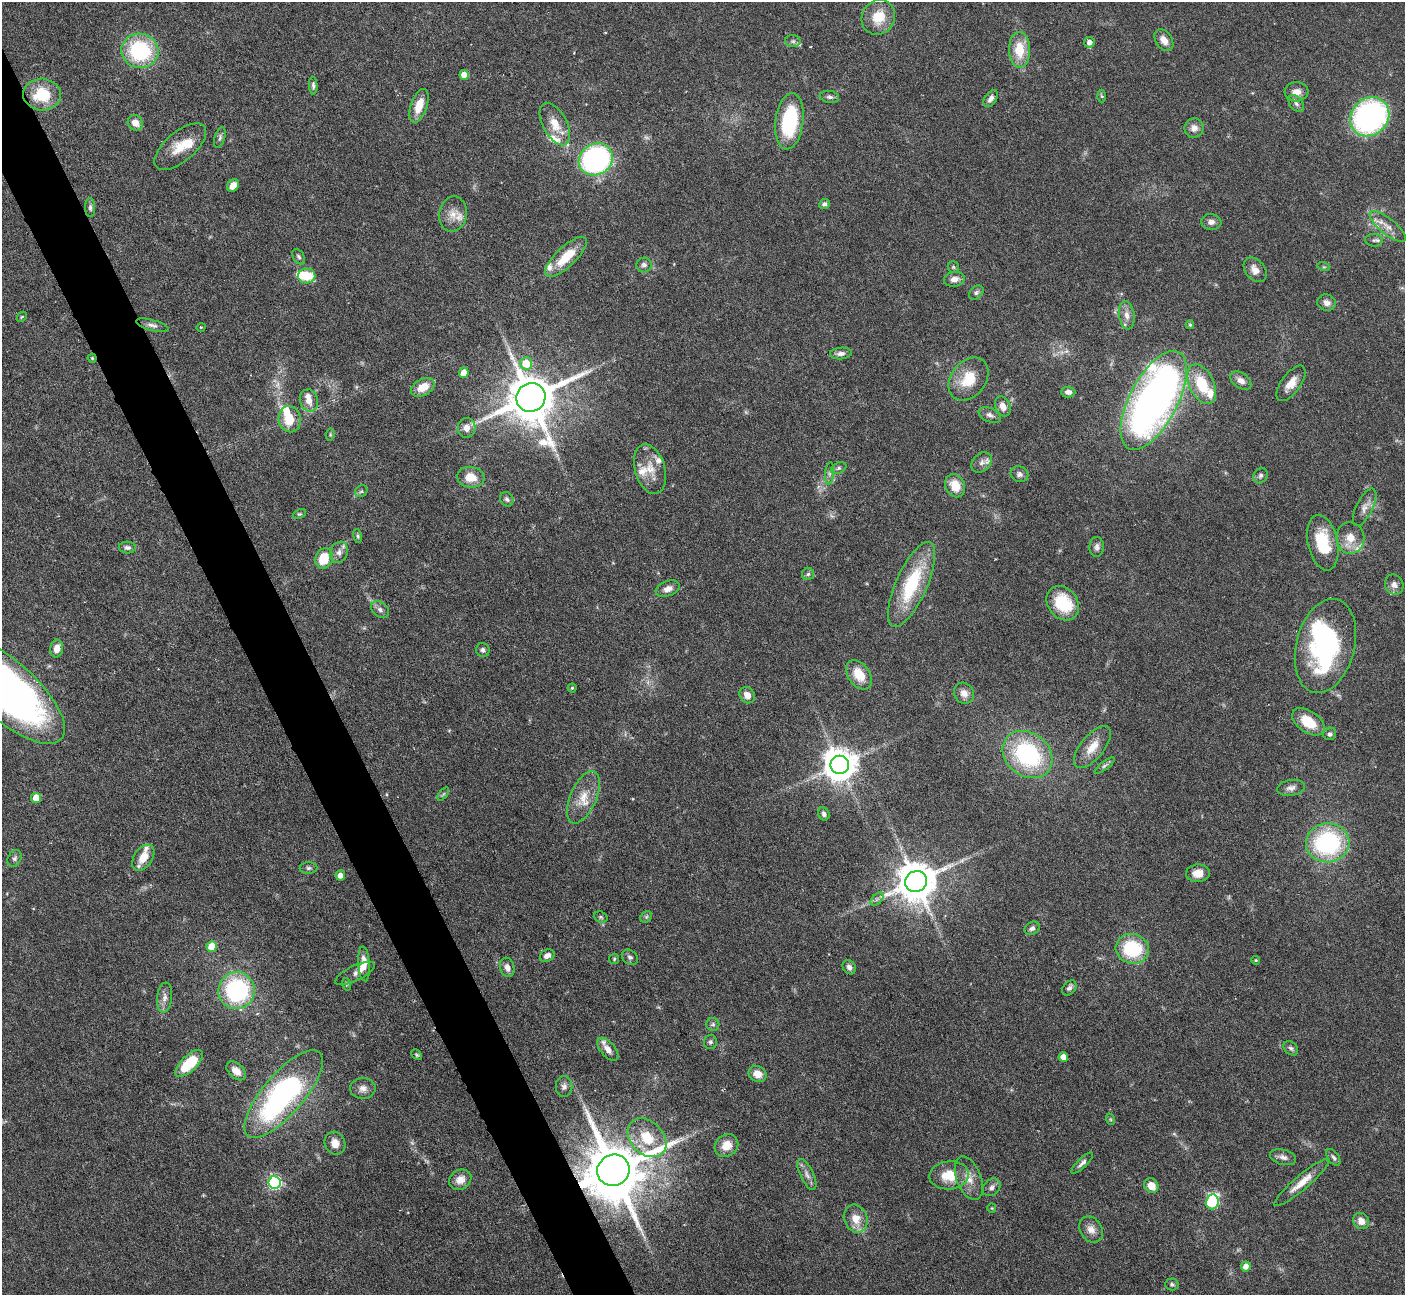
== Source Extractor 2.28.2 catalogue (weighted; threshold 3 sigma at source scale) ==
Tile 11 of 4 x 4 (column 3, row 3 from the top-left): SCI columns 2808-4210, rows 1577-2869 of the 5616 x 5604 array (HDU 1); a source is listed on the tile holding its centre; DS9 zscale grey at full resolution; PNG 1407 x 1297 px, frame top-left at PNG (2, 2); each listed source drawn as its Kron ellipse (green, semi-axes under 4 px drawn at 4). Shown black and unused: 4% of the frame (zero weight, under 4 of 7 exposures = <1% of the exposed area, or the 3 px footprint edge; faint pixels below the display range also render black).
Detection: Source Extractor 2.28.2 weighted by HDU 2 'WHT'; one run over the whole footprint, this tile lists its part. Background 0.0658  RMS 0.0029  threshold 0.0118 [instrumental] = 3 sigma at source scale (4.09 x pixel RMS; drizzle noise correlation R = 1.36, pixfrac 0.8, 0.05/0.05 arcsec/px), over >= 5 px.
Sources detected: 188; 4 too faint to see at this stretch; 2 inside a brighter object's white glare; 1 long thin detection or spike segment (spike, bleed or trail) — neither listed nor drawn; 14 inside a brighter listed object's ellipse — not listed separately; the other 167 listed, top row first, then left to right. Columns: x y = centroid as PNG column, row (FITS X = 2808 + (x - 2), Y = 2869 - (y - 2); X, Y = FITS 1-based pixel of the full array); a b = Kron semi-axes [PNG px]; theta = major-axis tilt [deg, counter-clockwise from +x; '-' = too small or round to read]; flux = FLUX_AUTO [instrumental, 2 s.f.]
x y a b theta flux
878 17 18 16 57 6.7
1164 40 12 8 -55 2.3
793 41 7 6 - 0.74
1089 42 5 5 - 1.6
1019 50 18 10 -88 7.1
140 51 19 17 -13 25
464 75 5 4 - 4.3
313 86 9 4 -87 0.65
1296 92 12 9 4 2.2
42 94 19 16 -4 10
1102 96 6 4 -87 0.37
829 97 10 6 -8 0.81
991 98 9 5 55 1.2
1296 104 9 6 -51 0.89
419 106 17 8 71 4.4
1370 117 21 18 43 62
789 121 28 14 83 23
135 123 8 7 - 2.3
555 124 23 12 -62 4.7
1194 128 10 9 - 2
220 138 11 5 73 0.74
180 147 31 15 40 5.8
596 159 17 15 32 58
233 185 7 5 48 3.2
824 204 5 4 - 0.62
90 207 9 5 -89 0.71
453 214 18 14 79 3.2
1211 222 10 8 -8 1.3
1388 226 22 8 -39 2.7
1374 240 9 6 -6 0.8
299 257 8 5 -59 0.63
566 257 27 10 43 7.6
644 265 7 7 - 1
953 267 6 5 - 0.49
1324 267 6 4 -17 0.29
1255 270 14 9 -50 2.3
307 276 8 7 - 7.5
954 279 10 7 9 1.6
976 292 8 6 41 0.66
1327 303 9 8 - 1.4
1127 315 14 7 -82 2
22 317 5 3 - 0.26
152 325 17 5 -15 1.2
1190 325 4 4 - 0.37
201 327 5 3 - 0.23
841 353 11 5 5 1.1
92 358 4 4 - 0.3
526 363 6 6 - 6.5
464 373 5 5 - 4
968 379 23 17 51 8.1
1241 381 12 7 -36 1.8
1291 383 21 9 54 3.3
1202 384 21 12 -64 10
423 387 13 8 28 4.6
1068 392 7 5 -1 1.2
531 398 15 14 - 1500
309 400 11 9 -75 2.3
1154 400 54 24 62 170
1003 406 10 7 -68 2.1
990 415 12 7 -22 1.1
290 419 13 11 -77 5.9
467 428 10 9 - 2
330 435 6 4 80 0.35
982 462 11 8 43 1.4
839 468 8 5 27 0.69
650 469 25 15 -74 5.2
830 473 11 4 85 0.85
1019 474 9 7 -22 0.98
1260 476 8 6 62 0.78
471 477 14 10 -6 4
955 486 12 9 -67 4.8
361 491 7 5 41 0.47
507 499 8 6 -54 0.72
1365 507 20 8 64 2.1
299 514 7 4 23 0.37
358 536 7 4 -77 0.45
1350 538 16 14 -83 4
1323 543 28 15 -78 11
1097 547 10 7 88 1.1
127 548 8 6 -1 0.87
339 552 11 8 68 1.6
324 558 10 8 62 6.9
808 574 6 6 - 0.59
912 584 46 15 66 19
1394 585 10 9 - 1.6
668 589 12 7 21 1.8
1063 603 18 14 -53 12
380 610 10 7 -40 1.1
1325 646 48 29 76 48
57 648 9 6 81 2.3
483 650 7 6 - 0.72
859 675 16 11 -55 5.3
572 688 4 4 - 0.36
7 690 73 29 -42 160
964 693 11 9 -54 2
747 695 9 7 -56 1.9
1308 722 18 10 -34 6.9
1330 734 7 6 - 0.73
1092 747 25 11 51 4.7
1028 754 27 21 -38 32
840 765 9 9 - 560
1105 766 12 4 37 0.72
1291 788 14 8 9 1.4
443 794 8 4 52 0.48
583 797 28 13 66 5.4
36 798 5 5 - 5
824 814 7 5 -64 0.79
1328 843 22 19 4 35
15 858 9 6 58 0.79
143 858 14 9 56 4.3
309 868 9 6 0 0.68
1198 873 12 9 5 2.9
340 875 5 4 - 1.8
916 882 11 10 - 920
877 899 8 4 45 0.68
601 917 7 5 -22 0.52
646 917 6 5 - 0.5
1032 928 8 6 27 0.99
212 946 5 5 - 6.5
1132 949 17 14 -15 16
547 956 8 6 29 1.4
630 957 9 7 -37 0.78
614 959 5 5 - 0.4
1256 960 4 3 - 0.3
364 964 17 6 -86 2.8
507 967 10 7 -75 1.6
849 967 7 6 - 1.1
355 973 22 7 25 1.7
346 984 6 4 -72 0.44
1069 988 8 6 48 0.94
236 991 18 18 - 34
165 998 15 7 83 1.6
713 1024 6 6 - 0.57
710 1042 7 6 - 0.66
1291 1048 8 6 -43 0.7
608 1049 14 7 -50 2.3
417 1055 6 4 -45 0.37
1063 1057 5 4 - 3
189 1063 18 8 44 12
236 1071 11 7 -42 2.7
757 1074 9 7 -31 2.8
564 1086 10 8 90 1.2
363 1088 12 10 1 1.9
284 1094 55 20 49 69
1110 1119 6 3 -71 0.31
647 1138 22 16 -45 8.1
335 1143 12 10 -65 2.6
726 1146 12 10 39 3.9
1283 1157 13 7 -16 1.3
1333 1157 9 5 -55 0.74
1082 1163 14 4 44 1
613 1170 16 15 - 2500
807 1174 17 6 -64 1.6
949 1175 20 14 5 7
969 1178 23 12 -69 3.6
460 1180 12 9 32 2.5
274 1182 6 6 - 55
1302 1183 35 7 41 4.2
1151 1186 8 7 - 3.1
992 1187 10 7 45 1.1
1212 1202 7 6 - 30
992 1208 5 4 - 0.28
856 1219 14 11 -68 3.9
1361 1221 8 7 - 2.3
1091 1229 14 11 -56 2.3
1246 1266 5 4 - 2.2
1172 1284 7 6 - 0.58
Overlapping masked pixels (flux is a lower limit): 2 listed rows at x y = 92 358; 613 1170
Isophote crosses this tile's border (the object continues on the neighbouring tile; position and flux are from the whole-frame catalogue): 1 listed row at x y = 7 690